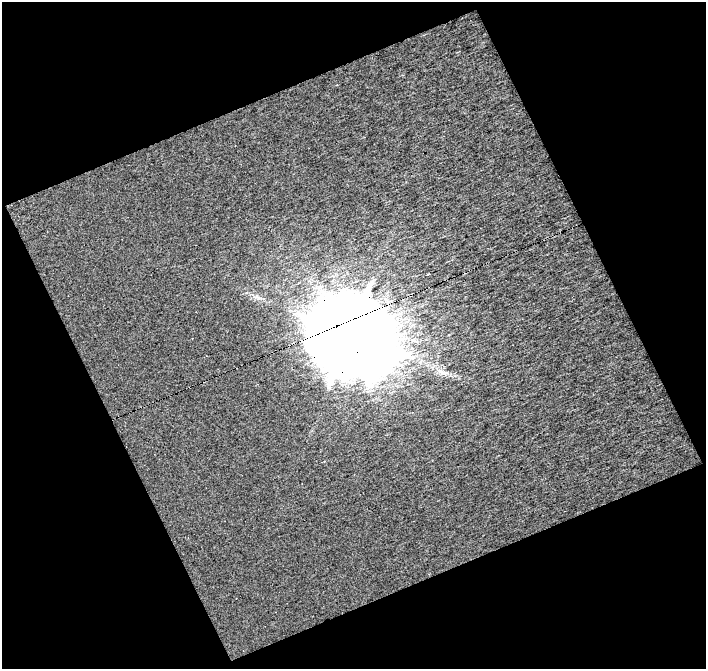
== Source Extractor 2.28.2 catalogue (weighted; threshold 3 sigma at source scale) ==
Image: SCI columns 1-704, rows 11-677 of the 704 x 689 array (HDU 1 of 3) = the unmasked area's bounding box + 8 px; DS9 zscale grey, full resolution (1 PNG px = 1 image px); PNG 708 x 671 px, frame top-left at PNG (2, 2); no overlay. Shown black and unused: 45% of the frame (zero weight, under 8 of 16 exposures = <1% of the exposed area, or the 3 px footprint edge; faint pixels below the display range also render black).
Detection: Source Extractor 2.28.2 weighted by HDU 2 'WHT'. Background 0.63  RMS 1.4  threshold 5.58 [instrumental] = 3 sigma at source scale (4.09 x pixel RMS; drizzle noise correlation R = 1.36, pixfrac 0.8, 0.0396/0.0396 arcsec/px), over >= 5 px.
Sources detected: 5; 2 long thin detections or spike segments (spike, bleed or trail) — not listed; the other 3 listed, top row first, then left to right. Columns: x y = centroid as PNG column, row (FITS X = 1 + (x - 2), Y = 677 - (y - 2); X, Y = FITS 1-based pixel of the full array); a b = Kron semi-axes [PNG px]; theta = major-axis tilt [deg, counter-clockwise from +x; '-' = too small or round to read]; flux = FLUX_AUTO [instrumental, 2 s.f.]
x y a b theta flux
429 274 3 2 - 1.0e+02
350 335 23 21 -35 2.8e+06
324 461 3 3 - 1.2e+02
Overlapping masked pixels (flux is a lower limit): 1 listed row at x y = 350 335